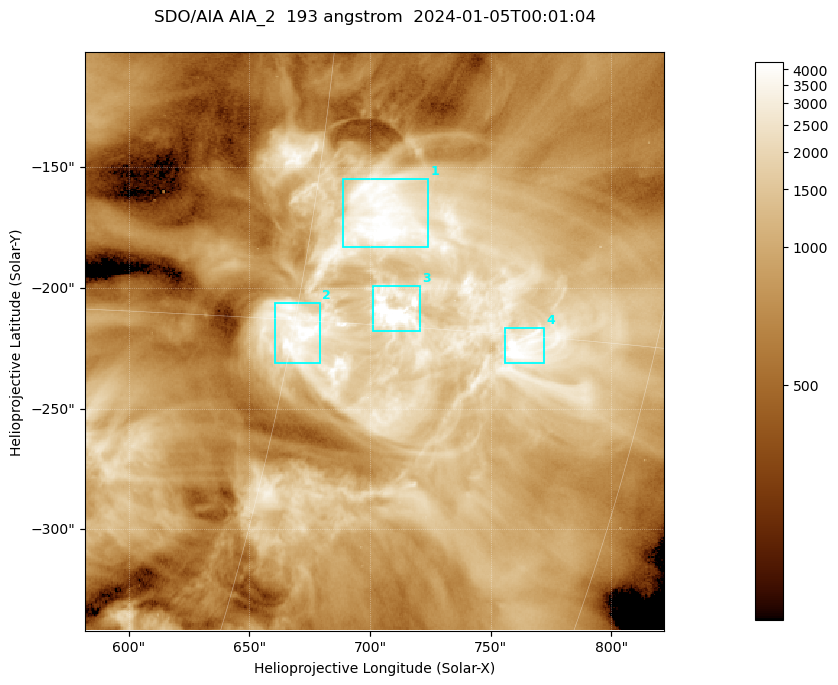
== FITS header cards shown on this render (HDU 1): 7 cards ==
TELESCOP= 'SDO/AIA '           / For AIA: SDO/AIA
INSTRUME= 'AIA_2   '           / For AIA: AIA_ATA1, AIA_ATA2, AIA_ATA3 or AIA_AT
WAVELNTH=                  193 / [angstrom] Wavelength
WAVEUNIT= 'angstrom'           / Wavelength unit: angstrom
DATE-OBS= '2024-01-05T00:01:04.843' / [ISO] Date when observation started; ISO 8
CTYPE1  = 'HPLN-TAN'           / CTYPE1; Typically HPLN
CTYPE2  = 'HPLT-TAN'           / CTYPE2; Typically HPLT

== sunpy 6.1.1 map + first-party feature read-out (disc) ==
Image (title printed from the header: SDO/AIA AIA_2  193 angstrom  2024-01-05T00:01:04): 400 x 400 px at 0.6 arcsec/px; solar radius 976 arcsec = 1627 px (partial field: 1.9% of the solar disc is inside the frame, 100% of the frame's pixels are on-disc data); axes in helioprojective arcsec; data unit not stated in the header (colour bar unlabelled)
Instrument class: DISC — disc imager (sunpy class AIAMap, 193 A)
Bright regions (active regions / flare kernels): reference = the on-disc median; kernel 3 px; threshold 5 sigma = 2345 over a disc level ~825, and >= 1.15x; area >= 160 px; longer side >= 5 px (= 3 arcsec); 4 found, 4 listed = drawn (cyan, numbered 1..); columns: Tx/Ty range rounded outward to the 2 arcsec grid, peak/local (2 s.f.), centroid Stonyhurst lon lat
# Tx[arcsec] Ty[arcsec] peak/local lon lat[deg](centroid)
1 688..724 -184..-154 6.2 +48 -12
2 660..680 -232..-206 6.4 +45 -15
3 700..722 -218..-198 8.4 +48 -15
4 756..772 -232..-216 6.5 +54 -15